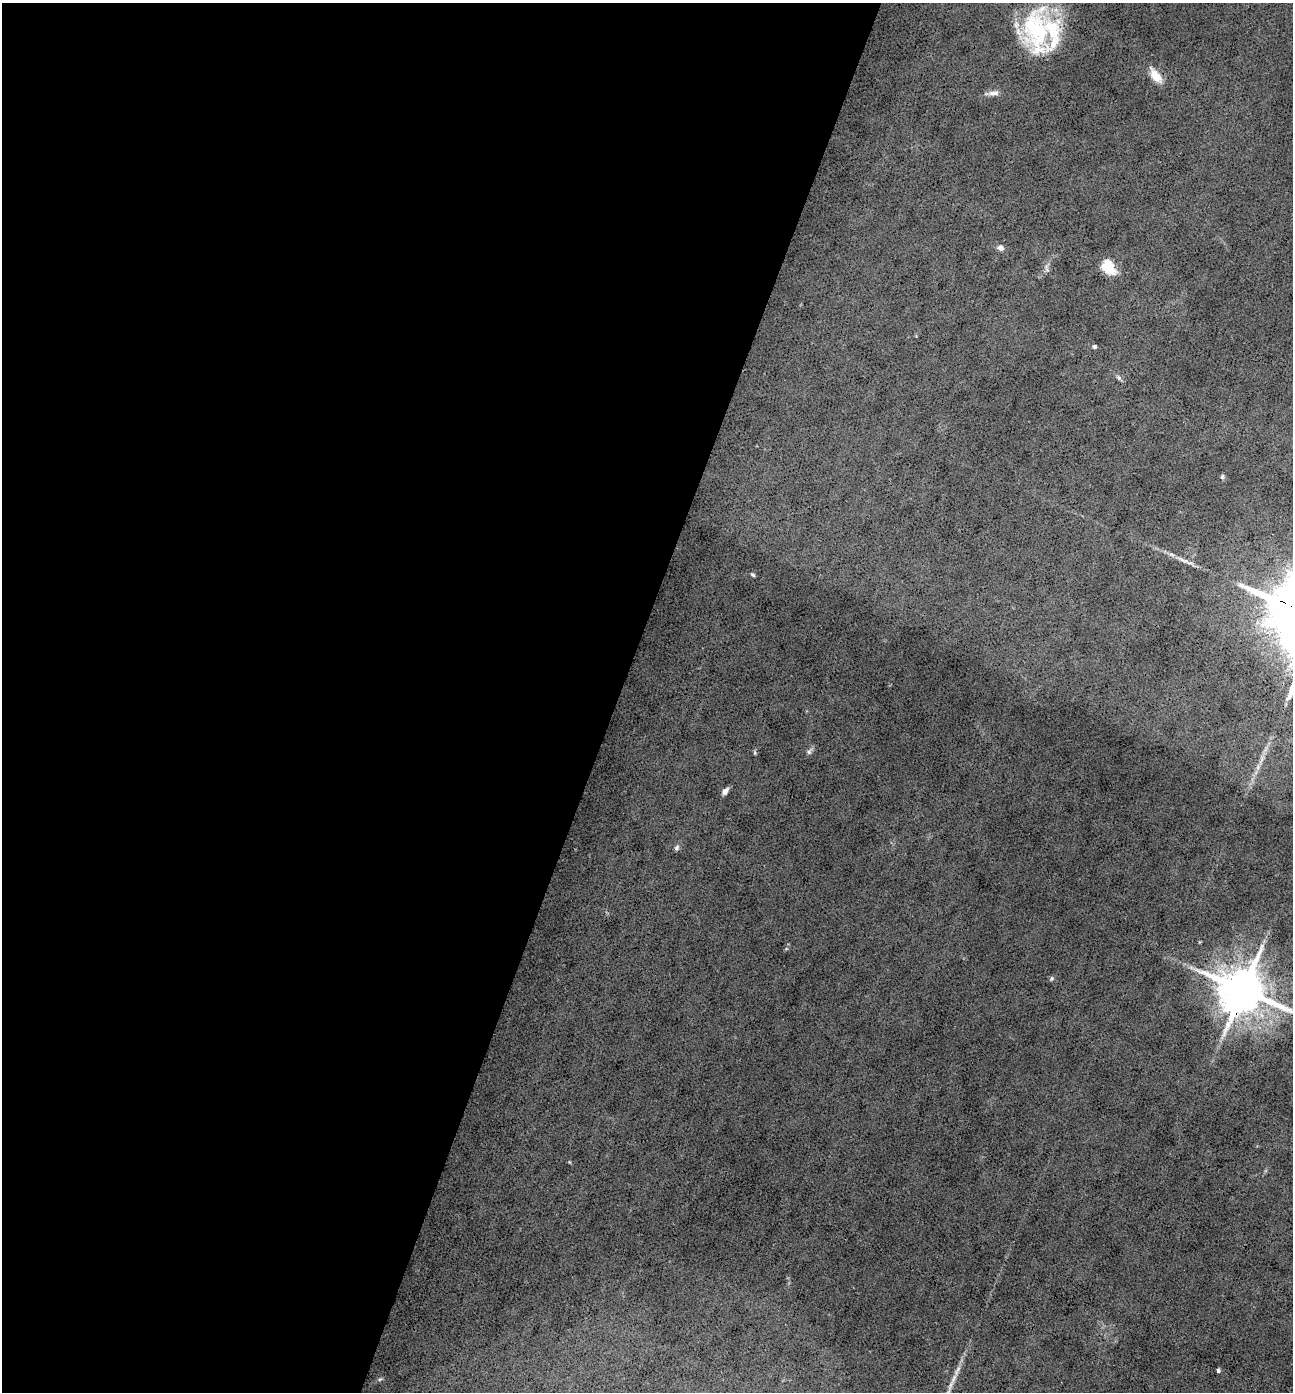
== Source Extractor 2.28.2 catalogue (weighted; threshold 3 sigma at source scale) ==
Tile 5 of 4 x 4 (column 1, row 2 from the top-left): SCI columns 273-1563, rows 2782-4171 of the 5574 x 5562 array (HDU 1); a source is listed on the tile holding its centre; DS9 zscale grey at full resolution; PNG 1295 x 1394 px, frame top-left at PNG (2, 3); no overlay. Shown black and unused: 48% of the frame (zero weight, under 3 of 4 exposures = <1% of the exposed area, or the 3 px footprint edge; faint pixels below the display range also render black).
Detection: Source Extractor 2.28.2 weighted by HDU 2 'WHT'; one run over the whole footprint, this tile lists its part. Background 0.0533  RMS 0.0068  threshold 0.0304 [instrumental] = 3 sigma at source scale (4.5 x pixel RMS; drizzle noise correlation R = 1.50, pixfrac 1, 0.05/0.05 arcsec/px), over >= 5 px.
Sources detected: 23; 2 inside a brighter listed object's ellipse — not listed separately; the other 21 listed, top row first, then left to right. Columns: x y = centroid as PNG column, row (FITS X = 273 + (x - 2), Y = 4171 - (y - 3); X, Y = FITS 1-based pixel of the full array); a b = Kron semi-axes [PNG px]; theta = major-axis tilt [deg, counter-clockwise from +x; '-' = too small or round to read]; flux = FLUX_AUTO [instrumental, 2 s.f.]
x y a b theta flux
1036 30 58 30 -84 69
1155 75 20 9 -54 8.7
993 93 15 6 5 3.5
1001 248 8 7 - 2.5
1108 267 15 11 -52 17
1047 269 13 4 -72 1.9
1094 346 5 4 - 1.5
1119 378 7 6 - 1.6
1222 477 7 5 76 1.1
1183 560 23 4 -22 4.9
753 575 6 4 -32 0.94
809 751 10 6 61 1.8
755 753 7 3 -72 0.83
1258 767 7 4 72 1.7
725 791 8 5 52 2.9
677 848 7 6 - 1.6
1051 978 7 5 57 1
1243 990 14 12 -16 3500
1218 1370 4 3 - 1.4
380 1379 6 4 18 0.92
954 1379 20 5 66 5.1
Overlapping masked pixels (flux is a lower limit): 1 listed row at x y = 1243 990
Isophote crosses this tile's border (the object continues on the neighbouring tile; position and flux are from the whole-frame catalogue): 1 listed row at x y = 1243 990